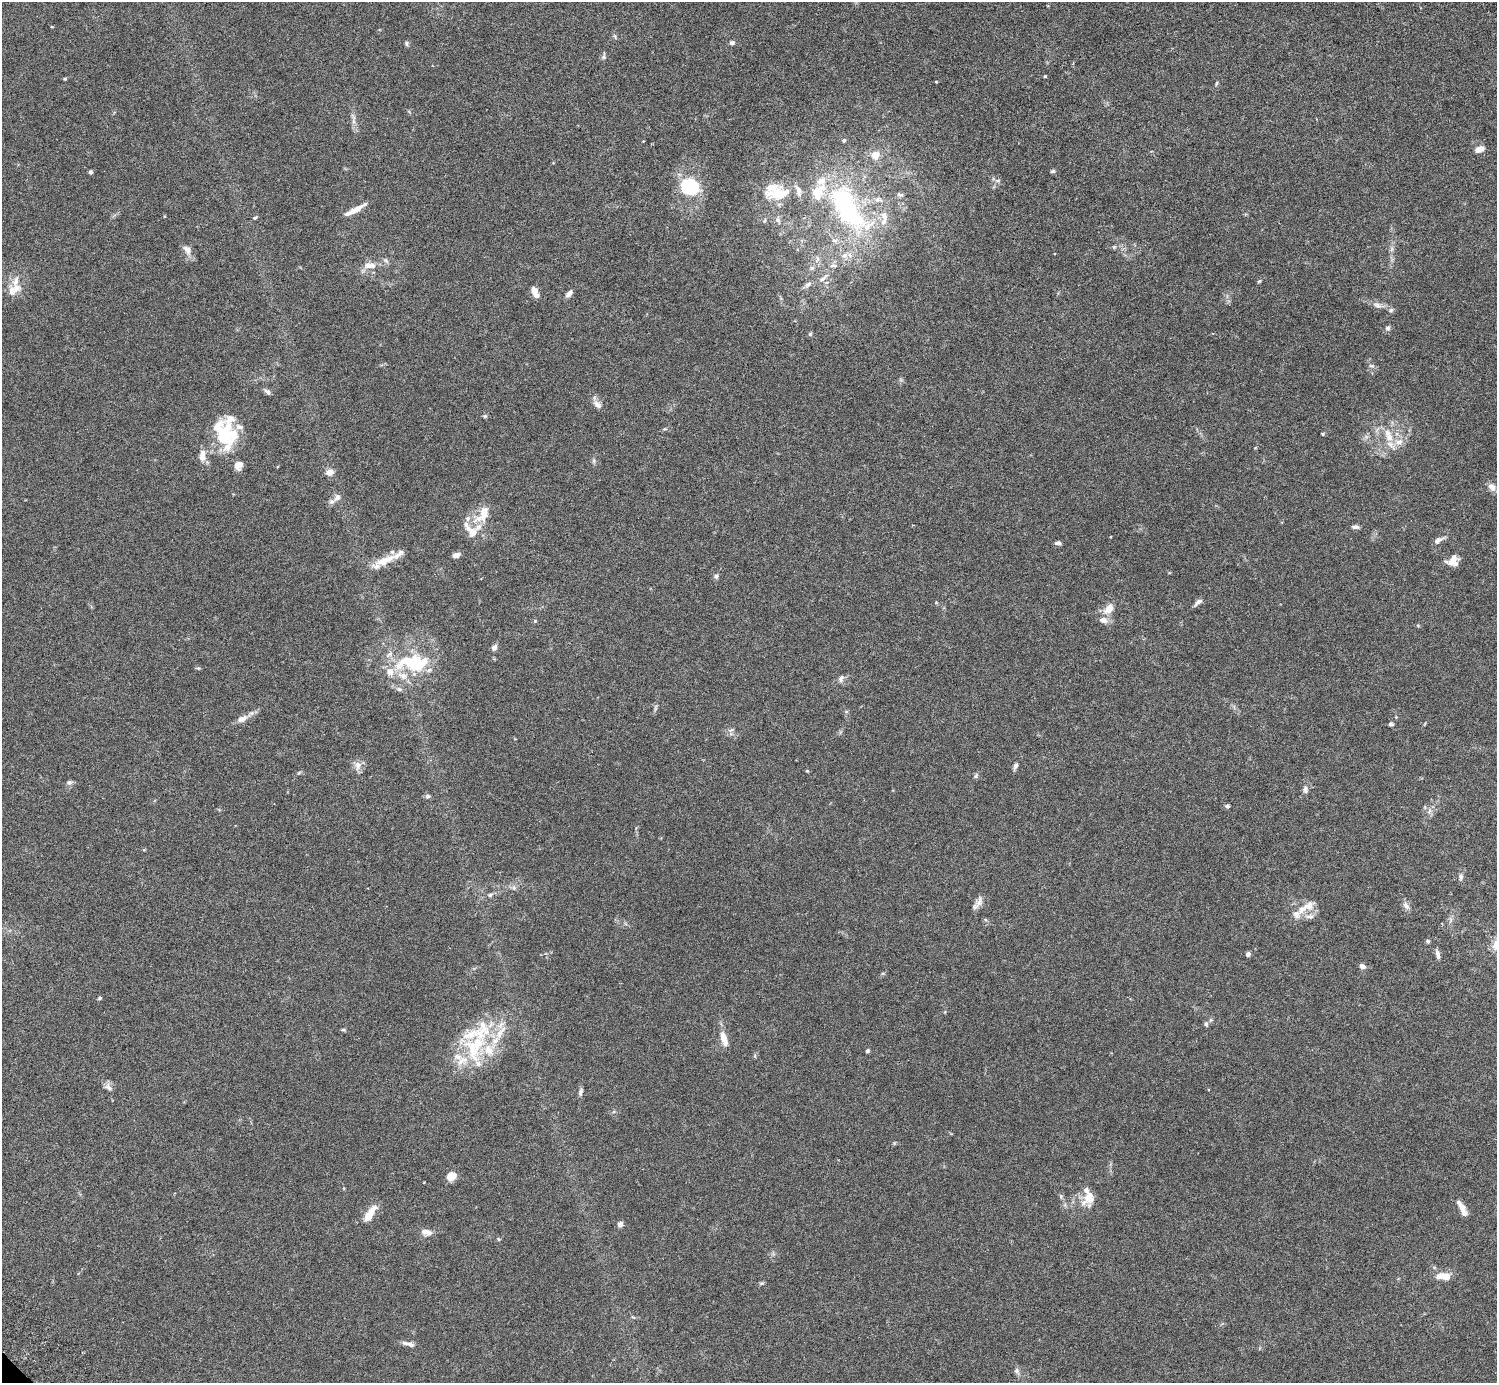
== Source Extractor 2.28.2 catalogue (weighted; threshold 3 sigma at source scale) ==
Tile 10 of 4 x 4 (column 2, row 3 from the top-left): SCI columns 1541-3035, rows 1587-2967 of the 6074 x 6074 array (HDU 1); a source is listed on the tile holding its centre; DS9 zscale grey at full resolution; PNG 1499 x 1385 px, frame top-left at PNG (2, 2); no overlay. Shown black and unused: <1% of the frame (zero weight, under 3 of 6 exposures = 3% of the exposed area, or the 3 px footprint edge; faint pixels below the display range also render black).
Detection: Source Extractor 2.28.2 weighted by HDU 2 'WHT'; one run over the whole footprint, this tile lists its part. Background 0.0198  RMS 0.002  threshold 0.00834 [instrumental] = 3 sigma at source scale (4.09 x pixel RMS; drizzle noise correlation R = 1.36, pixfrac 0.8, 0.05/0.05 arcsec/px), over >= 5 px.
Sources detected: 152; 1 inside a brighter object's white glare — not listed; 37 inside a brighter listed object's ellipse — not listed separately; the other 114 listed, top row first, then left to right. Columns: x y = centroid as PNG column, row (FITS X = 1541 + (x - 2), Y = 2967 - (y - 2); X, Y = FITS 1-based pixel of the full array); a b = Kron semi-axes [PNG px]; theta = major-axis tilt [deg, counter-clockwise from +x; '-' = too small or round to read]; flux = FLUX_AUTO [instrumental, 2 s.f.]
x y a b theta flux
406 43 6 6 - 0.37
732 43 5 5 - 0.62
604 56 10 5 81 0.4
1045 76 4 3 - 0.18
65 79 4 3 - 0.21
936 82 4 3 - 0.14
1216 83 7 3 81 0.24
353 121 9 4 82 0.59
844 140 5 4 - 0.27
1479 149 11 7 21 1.2
875 155 8 8 - 2.1
1053 171 6 4 16 0.32
90 172 4 4 - 0.38
690 187 23 18 -16 8.5
780 194 29 18 13 5.9
900 195 11 6 -22 0.5
878 200 11 7 -3 0.96
847 208 71 28 -55 31
355 210 23 5 29 2.5
255 218 6 4 37 0.26
778 220 8 7 - 0.6
1114 247 5 5 - 0.29
1392 249 9 4 81 0.55
187 250 14 9 -56 1.2
845 255 8 7 - 0.9
370 265 17 8 -1 1.8
833 266 10 4 5 0.42
812 268 7 5 22 0.45
822 279 10 5 37 0.65
1259 281 6 4 42 0.22
808 284 10 6 32 0.7
14 290 22 13 33 2.5
535 291 9 6 -51 1.3
569 294 8 5 49 1
1377 305 14 6 -21 0.95
1391 310 7 5 17 0.4
1388 328 6 5 - 0.54
810 334 5 5 - 0.29
1372 366 9 4 -1 0.35
267 392 9 5 -44 0.54
597 404 13 8 -39 1.1
485 416 5 5 - 0.28
665 429 6 3 -17 0.21
228 434 43 15 83 7.5
1323 434 5 3 - 0.18
1389 437 11 10 - 1.7
1399 442 13 8 22 1.4
202 455 16 7 87 1.7
594 461 7 4 -89 0.34
238 465 9 8 - 1.3
330 472 8 7 - 1.4
1492 487 13 9 -45 1.1
337 497 13 8 52 1.1
484 515 33 14 33 3.3
1355 527 9 5 -3 0.57
1438 540 14 6 27 0.78
1058 543 8 5 9 0.46
456 555 8 5 17 0.85
385 560 35 9 23 3.4
1451 562 17 9 49 1.9
716 576 7 6 - 0.44
1198 602 12 5 41 0.69
1109 609 13 8 47 2
1103 620 10 7 -16 1.2
1418 625 5 5 - 0.21
494 647 7 6 - 0.71
412 663 42 21 -6 12
198 668 7 4 -14 0.24
841 678 10 7 68 0.69
399 689 8 6 -17 0.54
242 719 14 8 22 1.4
1391 724 6 4 -5 0.35
731 730 6 4 18 0.32
358 765 13 9 -90 1.2
1015 766 9 5 66 0.53
807 771 4 4 - 0.15
976 776 7 5 69 0.35
69 782 8 6 14 0.53
1305 789 11 7 -87 0.73
427 796 7 5 0 0.39
1227 806 6 5 - 0.36
1429 811 7 4 71 0.45
1461 877 9 6 88 0.58
514 888 6 6 - 0.43
490 895 8 5 17 0.45
979 902 17 8 73 1.2
1406 906 12 7 -51 0.79
1302 909 27 9 45 2.1
1309 916 14 7 0 0.98
1428 941 6 4 -17 0.3
1248 954 5 4 - 0.59
1438 954 12 5 -78 0.73
1362 966 6 5 - 0.83
100 998 5 4 - 0.26
1211 1020 6 5 - 0.32
1206 1024 7 5 90 0.37
343 1030 6 4 1 0.25
482 1030 82 22 81 12
724 1039 20 8 -74 2.1
867 1051 5 4 - 0.36
108 1087 12 8 -45 0.83
580 1092 10 5 78 0.57
451 1176 8 6 31 2.9
1061 1196 7 5 -72 0.36
1089 1197 23 13 55 3.1
1462 1208 12 9 -59 1.2
370 1214 22 8 55 2.8
620 1224 7 6 - 0.66
427 1232 15 8 -14 1.2
498 1239 5 3 - 0.2
1443 1276 19 9 -4 2.3
762 1283 7 4 10 0.29
408 1344 18 5 -14 0.93
1016 1371 7 7 - 0.55